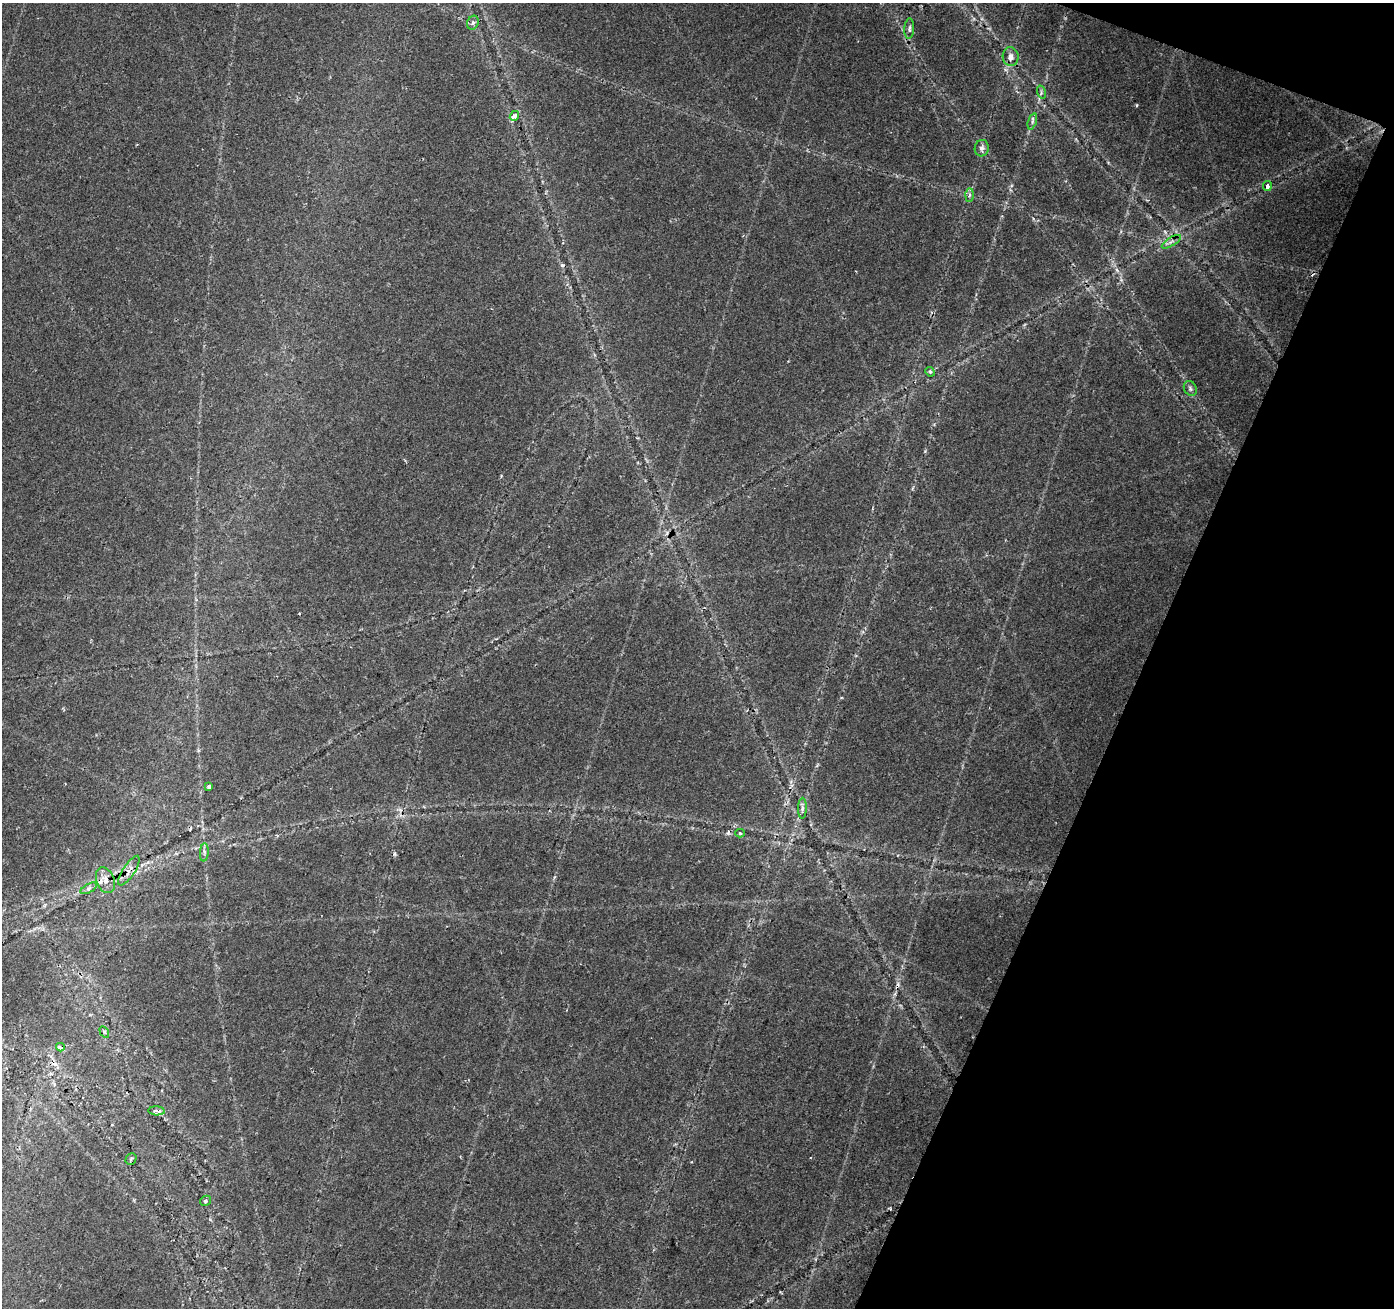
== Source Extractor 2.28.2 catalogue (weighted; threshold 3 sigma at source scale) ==
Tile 8 of 4 x 4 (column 4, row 2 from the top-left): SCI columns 4175-5566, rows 2818-4123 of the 5572 x 5702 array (HDU 1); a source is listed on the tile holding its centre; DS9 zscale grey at full resolution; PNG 1396 x 1310 px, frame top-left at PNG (2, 3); each listed source drawn as its Kron ellipse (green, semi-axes under 4 px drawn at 4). Shown black and unused: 19% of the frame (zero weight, under 2 of 3 exposures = <1% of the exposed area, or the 3 px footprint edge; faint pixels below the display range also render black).
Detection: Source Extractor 2.28.2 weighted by HDU 2 'WHT'; one run over the whole footprint, this tile lists its part. Background 0.0334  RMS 0.0037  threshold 0.0165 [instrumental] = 3 sigma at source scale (4.5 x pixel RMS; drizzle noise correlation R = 1.50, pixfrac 1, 0.0396/0.0396 arcsec/px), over >= 5 px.
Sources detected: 31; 7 cosmic-ray / hot-pixel residue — neither listed nor drawn; the other 24 listed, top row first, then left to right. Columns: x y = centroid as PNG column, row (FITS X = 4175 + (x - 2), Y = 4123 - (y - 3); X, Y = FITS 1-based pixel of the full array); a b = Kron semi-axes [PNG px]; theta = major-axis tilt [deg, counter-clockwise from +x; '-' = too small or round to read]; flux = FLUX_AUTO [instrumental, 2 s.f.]
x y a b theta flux
473 23 7 5 68 1
909 29 10 5 87 1.1
1011 57 9 8 - 2
1041 92 7 4 -74 0.66
514 116 5 3 - 5.7
1032 121 8 4 72 0.9
982 148 8 7 - 1.5
1267 186 5 4 - 1.9
969 195 6 4 88 0.83
1171 242 11 4 32 1.3
930 372 5 4 - 0.52
1190 388 8 6 -61 0.91
209 787 3 3 - 1.1
802 808 10 4 89 1.1
740 833 5 4 - 0.72
204 852 9 3 86 0.86
129 871 17 6 57 3.1
105 880 13 9 -69 3.6
89 888 9 4 30 0.92
104 1032 6 4 -58 0.58
60 1047 4 3 - 9.3
156 1111 8 4 -3 1.3
131 1159 6 5 - 0.61
205 1201 6 5 - 0.7
Overlapping masked pixels (flux is a lower limit): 3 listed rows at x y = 129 871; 105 880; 60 1047